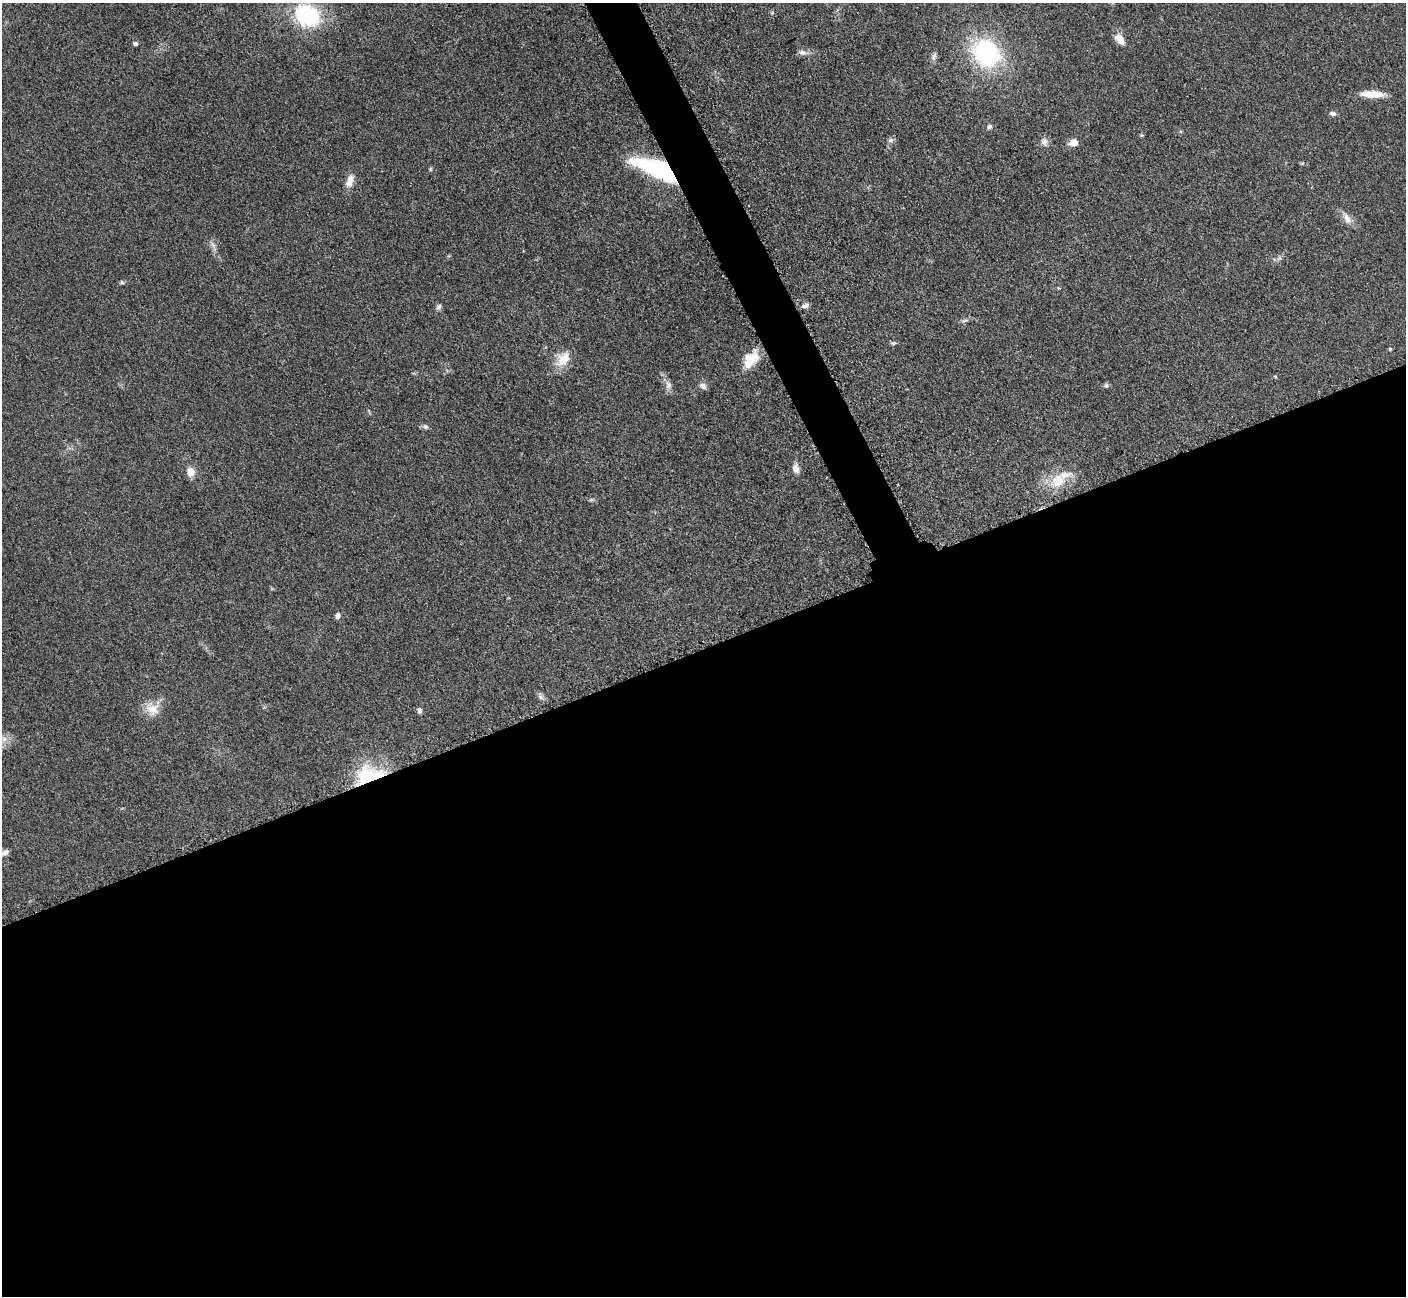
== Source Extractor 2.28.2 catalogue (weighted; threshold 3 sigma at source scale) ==
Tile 15 of 4 x 4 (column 3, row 4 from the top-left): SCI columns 2826-4229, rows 298-1591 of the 5698 x 5663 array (HDU 1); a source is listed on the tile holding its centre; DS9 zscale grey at full resolution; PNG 1408 x 1298 px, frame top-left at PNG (2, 3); no overlay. Shown black and unused: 52% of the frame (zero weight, under 3 of 5 exposures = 4% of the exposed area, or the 3 px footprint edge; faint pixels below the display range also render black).
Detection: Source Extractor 2.28.2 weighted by HDU 2 'WHT'; one run over the whole footprint, this tile lists its part. Background 0.0525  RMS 0.0056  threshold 0.0251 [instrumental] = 3 sigma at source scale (4.5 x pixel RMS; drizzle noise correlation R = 1.50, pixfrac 1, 0.05/0.05 arcsec/px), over >= 5 px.
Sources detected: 43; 2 inside a brighter listed object's ellipse — not listed separately; the other 41 listed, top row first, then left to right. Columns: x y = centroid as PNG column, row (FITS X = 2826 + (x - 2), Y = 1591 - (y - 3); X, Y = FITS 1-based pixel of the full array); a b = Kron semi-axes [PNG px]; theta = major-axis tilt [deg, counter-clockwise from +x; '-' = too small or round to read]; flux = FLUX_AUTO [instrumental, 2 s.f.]
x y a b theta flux
307 15 22 18 -35 54
1120 39 14 8 -54 5.8
135 44 6 5 - 1.3
803 53 15 6 -6 2.5
987 53 22 18 -58 87
934 56 13 6 74 2.2
1372 94 26 7 -3 9.4
1333 114 8 6 -7 1.8
989 127 7 6 - 1.2
1141 135 5 5 - 0.66
891 140 8 6 15 1.6
1044 142 11 8 87 2.7
1074 143 9 7 4 5
1302 163 5 4 - 0.62
430 169 5 4 - 0.77
658 169 48 15 -23 70
350 181 20 9 72 5.1
1347 219 16 8 -61 4.3
213 246 16 5 -67 2.5
122 282 6 5 - 0.82
805 306 11 5 17 2
439 307 8 6 61 1.5
965 320 12 3 15 1.3
893 343 7 5 -1 1
1390 349 4 4 - 0.63
563 359 24 15 52 9.6
751 359 24 14 55 11
668 385 12 8 -79 2.9
1106 385 7 6 - 1.2
703 386 10 7 -31 2.3
425 427 9 6 -13 1.5
796 468 11 7 -73 3.6
190 472 9 8 - 6.6
1058 481 24 18 37 14
591 500 6 4 18 0.83
337 616 8 6 73 1.7
541 697 9 6 -28 1.8
152 709 21 15 -45 8.7
419 711 7 5 86 1.4
365 778 39 24 81 34
5 853 11 6 28 2.7
Overlapping masked pixels (flux is a lower limit): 2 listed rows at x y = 658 169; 365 778
Isophote crosses this tile's border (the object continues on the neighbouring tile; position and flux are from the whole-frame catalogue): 1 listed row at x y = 5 853